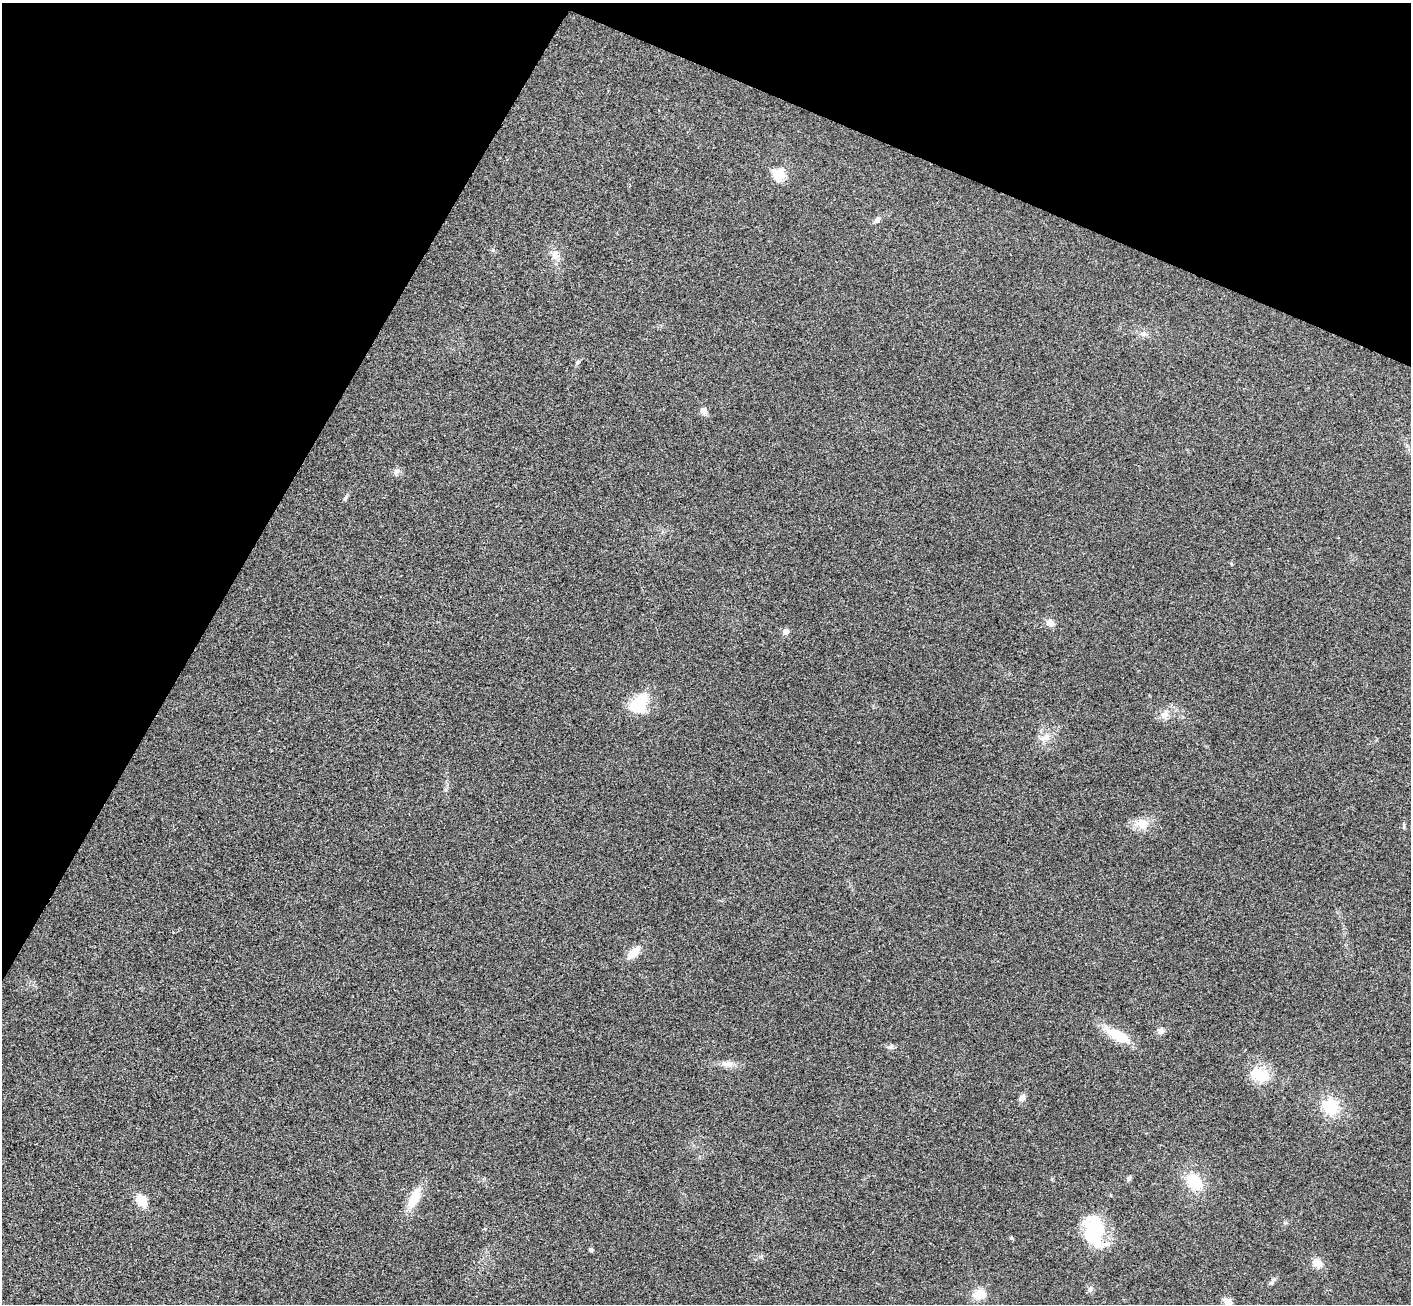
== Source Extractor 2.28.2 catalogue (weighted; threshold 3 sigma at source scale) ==
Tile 2 of 4 x 4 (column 2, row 1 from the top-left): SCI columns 1443-2851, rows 4110-5411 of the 5707 x 5742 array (HDU 1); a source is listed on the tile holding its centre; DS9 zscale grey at full resolution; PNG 1413 x 1306 px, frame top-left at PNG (2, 3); no overlay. Shown black and unused: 24% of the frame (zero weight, under 3 of 4 exposures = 6% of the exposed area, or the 3 px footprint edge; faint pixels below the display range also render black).
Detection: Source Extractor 2.28.2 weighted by HDU 2 'WHT'; one run over the whole footprint, this tile lists its part. Background 0.0358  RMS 0.0065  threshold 0.0291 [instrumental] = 3 sigma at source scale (4.5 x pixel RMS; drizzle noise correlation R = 1.50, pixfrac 1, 0.05/0.05 arcsec/px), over >= 5 px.
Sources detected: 38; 1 inside a brighter listed object's ellipse — not listed separately; the other 37 listed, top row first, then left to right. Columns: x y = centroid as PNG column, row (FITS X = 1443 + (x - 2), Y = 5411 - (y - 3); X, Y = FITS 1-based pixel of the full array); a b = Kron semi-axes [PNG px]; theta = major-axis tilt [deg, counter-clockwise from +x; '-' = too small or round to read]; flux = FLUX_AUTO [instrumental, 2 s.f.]
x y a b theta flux
779 174 6 6 - 43
877 220 11 7 44 2.5
493 250 6 5 - 1.1
555 255 16 10 -66 6
1144 334 9 7 -25 2.8
577 362 7 4 33 1
703 411 10 8 -61 3.5
396 472 9 8 - 2.6
345 498 10 4 54 1.3
1050 623 7 7 - 6.4
785 631 7 7 - 3.2
639 704 28 20 50 21
1165 715 15 11 61 5.8
1045 737 19 9 27 6.5
1141 824 18 13 -17 10
1404 825 8 4 -81 0.94
634 952 19 8 46 9.2
1161 1031 8 8 - 3.1
1118 1036 27 10 -28 24
890 1047 9 7 8 1.9
729 1064 13 9 -6 4.5
1261 1076 23 16 -3 18
1022 1098 9 7 45 2.7
1331 1107 20 18 -38 23
1129 1179 7 5 72 1.4
1194 1182 23 16 -47 21
414 1198 26 11 63 15
141 1200 15 12 -51 10
1285 1223 6 5 - 1
1094 1231 39 24 -74 39
1011 1238 5 4 - 1.1
591 1249 5 4 - 1.4
1317 1263 13 9 -48 6.4
1272 1282 13 5 53 1.8
1090 1289 9 7 67 2.1
979 1294 14 11 25 11
1228 1302 12 9 -44 5.4
Isophote crosses this tile's border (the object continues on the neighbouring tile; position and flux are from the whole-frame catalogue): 1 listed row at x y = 1228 1302